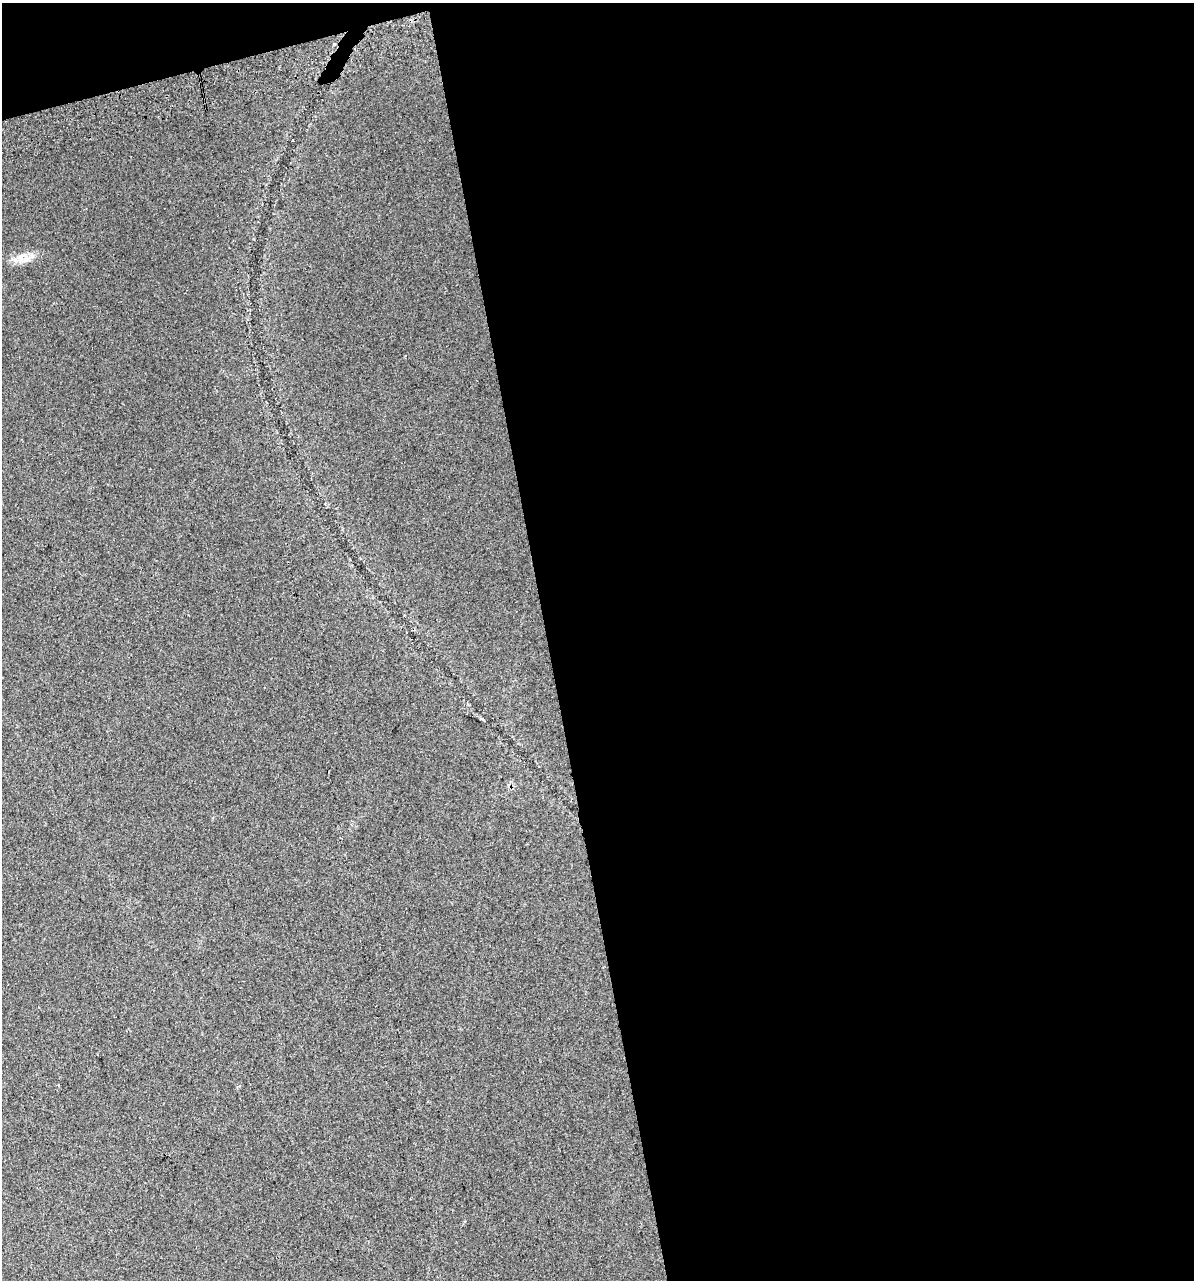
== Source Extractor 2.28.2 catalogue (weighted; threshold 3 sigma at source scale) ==
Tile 4 of 4 x 4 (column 4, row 1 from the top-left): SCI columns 3630-4821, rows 3878-5155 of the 4924 x 5196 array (HDU 1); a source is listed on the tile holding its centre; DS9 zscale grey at full resolution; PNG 1196 x 1282 px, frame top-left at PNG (2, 3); no overlay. Shown black and unused: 56% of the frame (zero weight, under 2 of 3 exposures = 4% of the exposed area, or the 3 px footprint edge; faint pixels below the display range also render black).
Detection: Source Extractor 2.28.2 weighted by HDU 2 'WHT'; one run over the whole footprint, this tile lists its part. Background 0.0275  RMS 0.012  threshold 0.0538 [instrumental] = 3 sigma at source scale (4.5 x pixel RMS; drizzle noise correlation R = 1.50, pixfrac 1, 0.0396/0.0396 arcsec/px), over >= 5 px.
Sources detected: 3; all 3 listed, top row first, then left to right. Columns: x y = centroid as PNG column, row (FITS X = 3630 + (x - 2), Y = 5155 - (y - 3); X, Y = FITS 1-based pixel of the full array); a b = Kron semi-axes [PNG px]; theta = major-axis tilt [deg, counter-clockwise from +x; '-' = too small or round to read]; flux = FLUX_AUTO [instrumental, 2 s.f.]
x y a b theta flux
334 44 3 3 - 4.2
293 140 3 3 - 5.4
21 257 18 11 41 13
Overlapping masked pixels (flux is a lower limit): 1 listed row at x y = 334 44